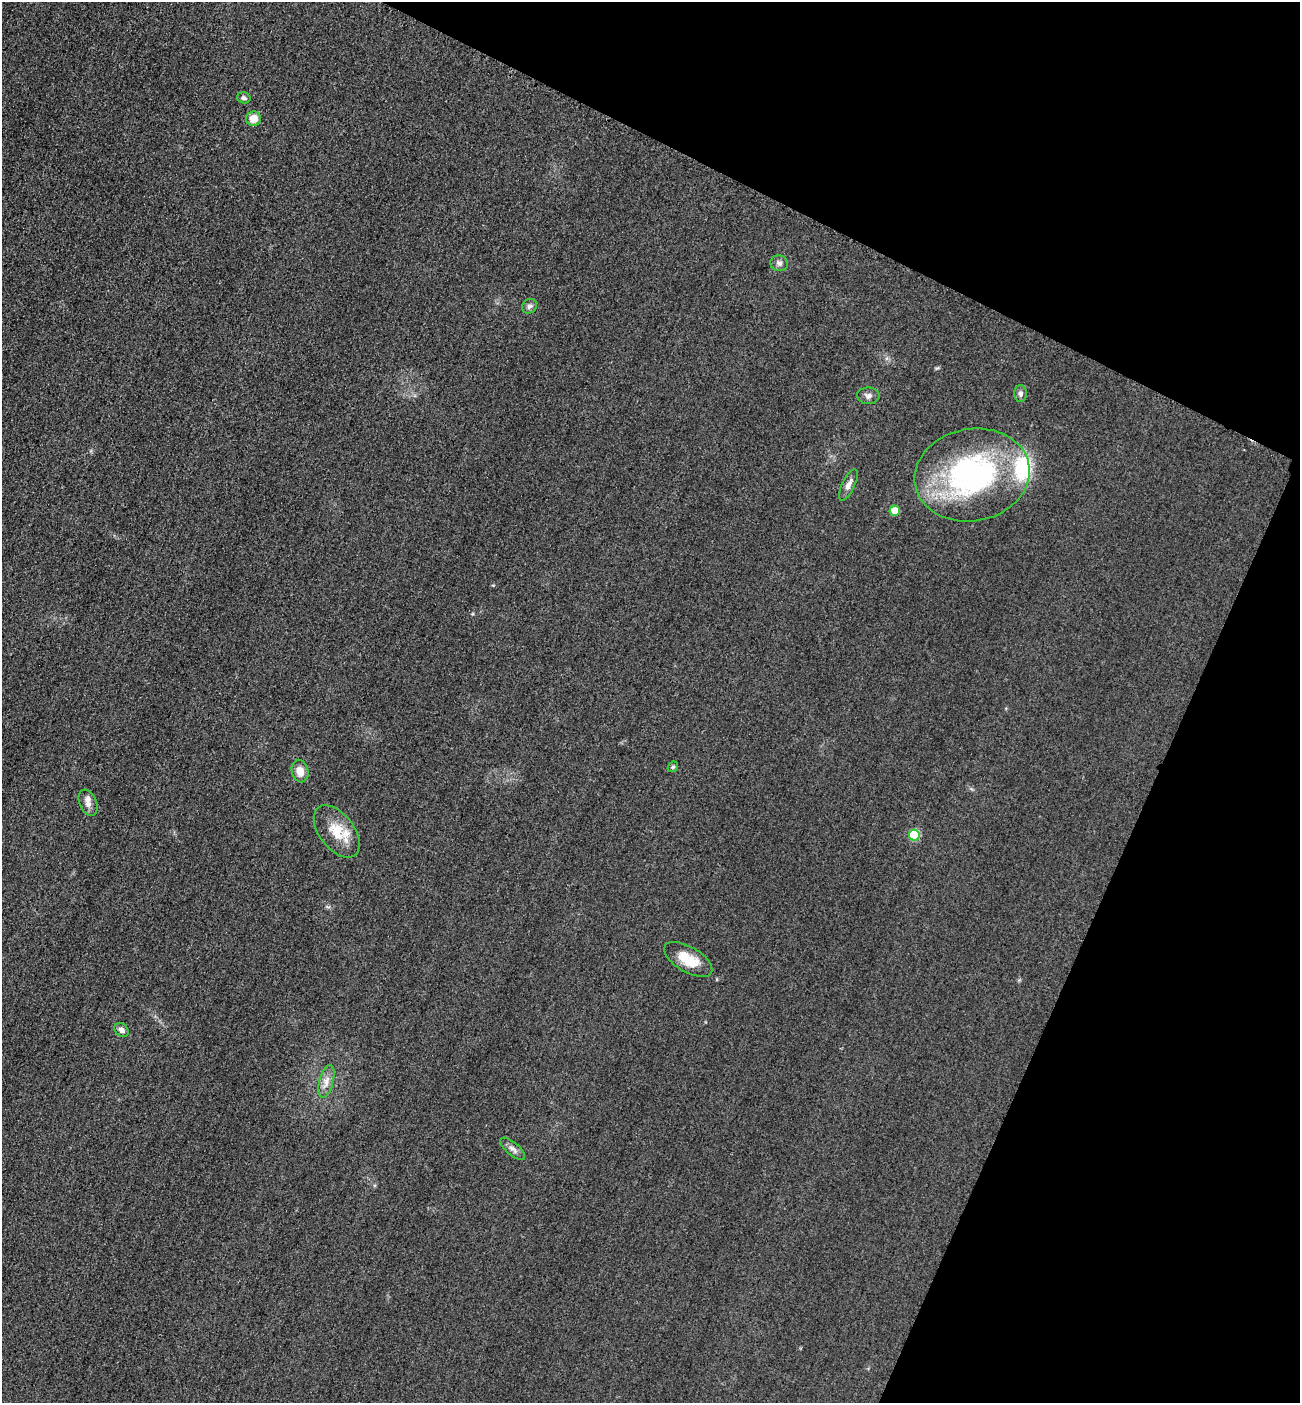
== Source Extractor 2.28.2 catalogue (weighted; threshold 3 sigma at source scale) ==
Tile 8 of 4 x 4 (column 4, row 2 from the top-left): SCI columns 4199-5496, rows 2828-4228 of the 5667 x 5654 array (HDU 1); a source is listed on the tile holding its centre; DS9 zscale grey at full resolution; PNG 1302 x 1405 px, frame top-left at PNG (2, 2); each listed source drawn as its Kron ellipse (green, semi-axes under 4 px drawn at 4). Shown black and unused: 23% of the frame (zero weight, under 3 of 4 exposures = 3% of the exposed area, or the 3 px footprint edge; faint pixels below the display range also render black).
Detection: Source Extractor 2.28.2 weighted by HDU 2 'WHT'; one run over the whole footprint, this tile lists its part. Background 0.0571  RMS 0.017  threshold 0.0754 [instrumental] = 3 sigma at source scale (4.5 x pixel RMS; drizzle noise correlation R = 1.50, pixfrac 1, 0.05/0.05 arcsec/px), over >= 5 px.
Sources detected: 20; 2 inside a brighter listed object's ellipse — not listed separately; the other 18 listed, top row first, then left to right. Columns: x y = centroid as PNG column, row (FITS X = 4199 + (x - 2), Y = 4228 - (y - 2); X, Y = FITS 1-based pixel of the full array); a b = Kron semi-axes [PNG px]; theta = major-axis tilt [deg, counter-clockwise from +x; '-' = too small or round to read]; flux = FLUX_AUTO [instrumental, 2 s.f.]
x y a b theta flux
244 98 7 5 -17 3.9
253 119 7 7 - 18
779 263 9 7 -11 6.4
529 306 8 7 - 5.1
1021 394 8 6 -89 6
868 396 11 8 -2 7
972 475 58 46 11 380
848 485 17 6 64 9.8
895 511 5 5 - 31
673 767 6 4 44 2.7
300 771 11 8 -77 16
88 803 13 8 -67 11
337 831 30 17 -53 42
914 835 5 5 - 89
688 959 27 12 -30 37
122 1030 8 6 -42 7.1
326 1081 17 7 75 13
513 1149 15 6 -41 7.8